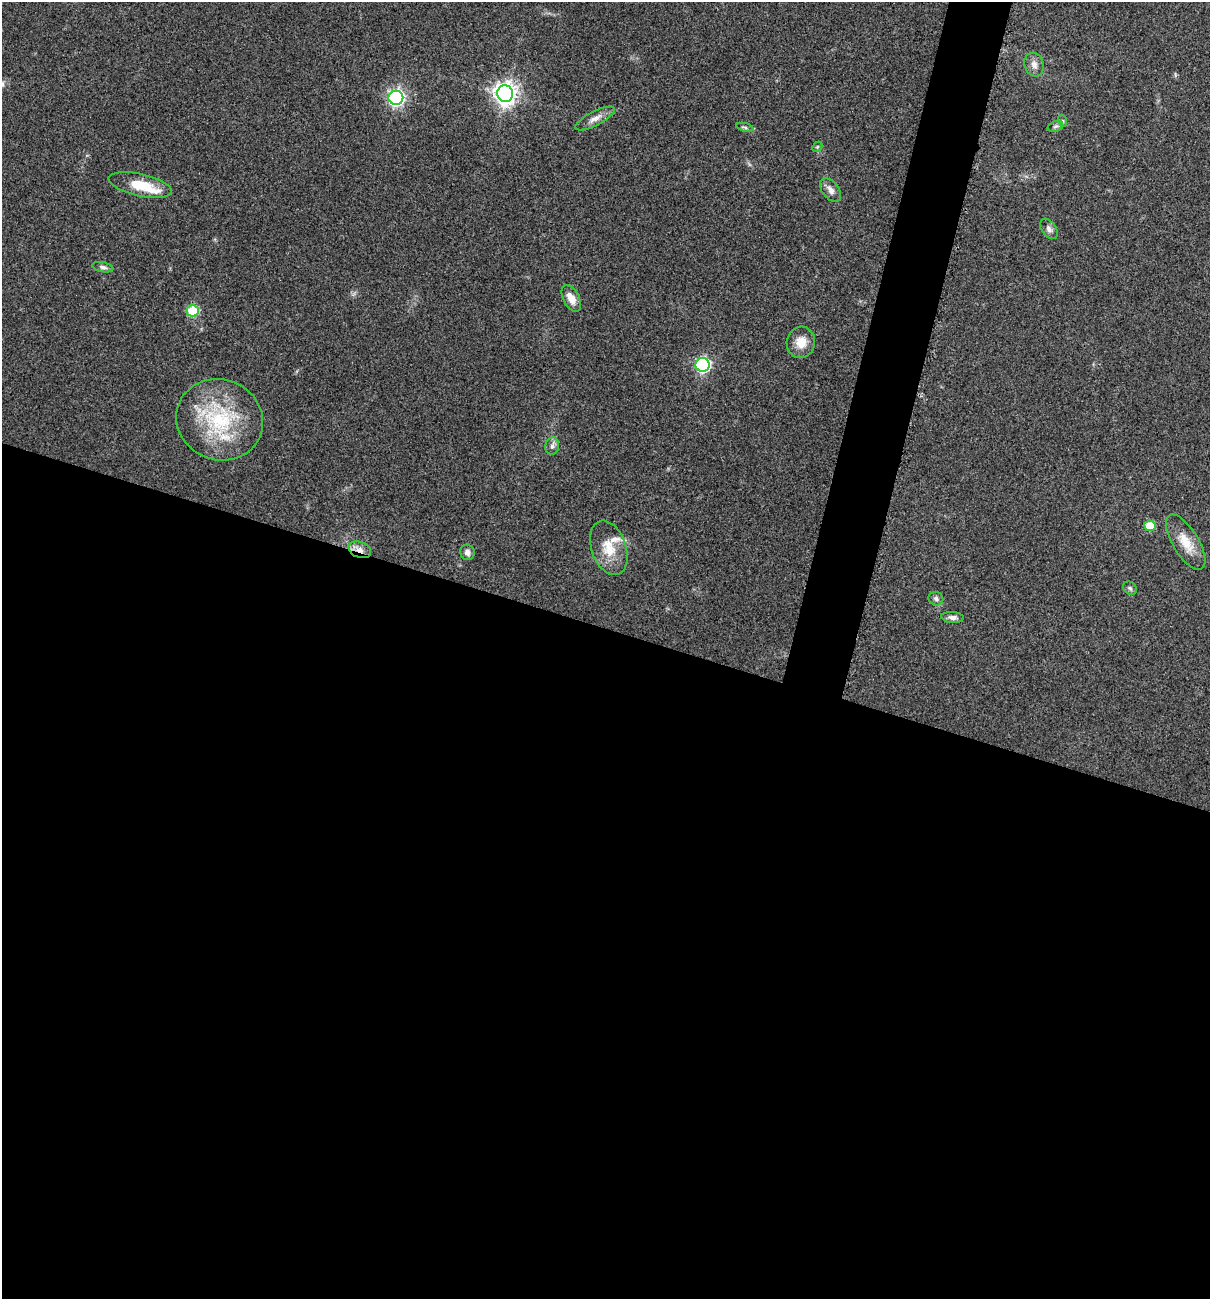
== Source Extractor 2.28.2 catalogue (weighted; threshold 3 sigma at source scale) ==
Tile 14 of 4 x 4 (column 2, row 4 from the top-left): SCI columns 1344-2551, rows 13-1309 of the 5229 x 5204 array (HDU 1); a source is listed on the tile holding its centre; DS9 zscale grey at full resolution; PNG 1212 x 1301 px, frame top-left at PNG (2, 2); each listed source drawn as its Kron ellipse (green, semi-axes under 4 px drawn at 4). Shown black and unused: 54% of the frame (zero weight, under 3 of 5 exposures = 1% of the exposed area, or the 3 px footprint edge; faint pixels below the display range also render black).
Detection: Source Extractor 2.28.2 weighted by HDU 2 'WHT'; one run over the whole footprint, this tile lists its part. Background 0.0808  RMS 0.0079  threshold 0.0358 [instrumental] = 3 sigma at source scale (4.5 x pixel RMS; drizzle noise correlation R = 1.50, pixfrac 1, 0.05/0.05 arcsec/px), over >= 5 px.
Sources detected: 29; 3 inside a brighter listed object's ellipse — not listed separately; the other 26 listed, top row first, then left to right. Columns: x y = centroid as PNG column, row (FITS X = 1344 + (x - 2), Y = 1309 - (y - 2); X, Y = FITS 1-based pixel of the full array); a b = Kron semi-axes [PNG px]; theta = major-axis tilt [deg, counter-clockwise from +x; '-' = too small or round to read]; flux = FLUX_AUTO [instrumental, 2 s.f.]
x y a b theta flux
1034 64 12 9 -73 5
505 94 8 8 - 570
396 98 7 7 - 240
595 118 22 7 27 6.5
1063 121 6 4 -71 1.1
1055 126 8 5 20 1.8
745 127 9 3 -14 1.4
817 147 5 4 - 1.1
140 185 32 11 -13 21
831 190 13 8 -53 4.8
1049 229 11 7 -55 3.1
103 267 11 5 -12 2.2
571 298 14 8 -63 8.5
193 311 6 5 - 42
801 342 15 14 - 10
703 365 7 7 - 160
220 420 44 40 -22 72
552 446 9 7 77 2.7
1150 526 6 5 - 24
1186 542 31 13 -59 16
609 548 28 17 -70 19
360 550 12 7 -21 5.5
467 552 8 7 - 3.5
1130 588 7 6 - 1.7
936 599 7 6 - 2.3
952 617 11 5 -5 3.2
Overlapping masked pixels (flux is a lower limit): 1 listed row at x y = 360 550